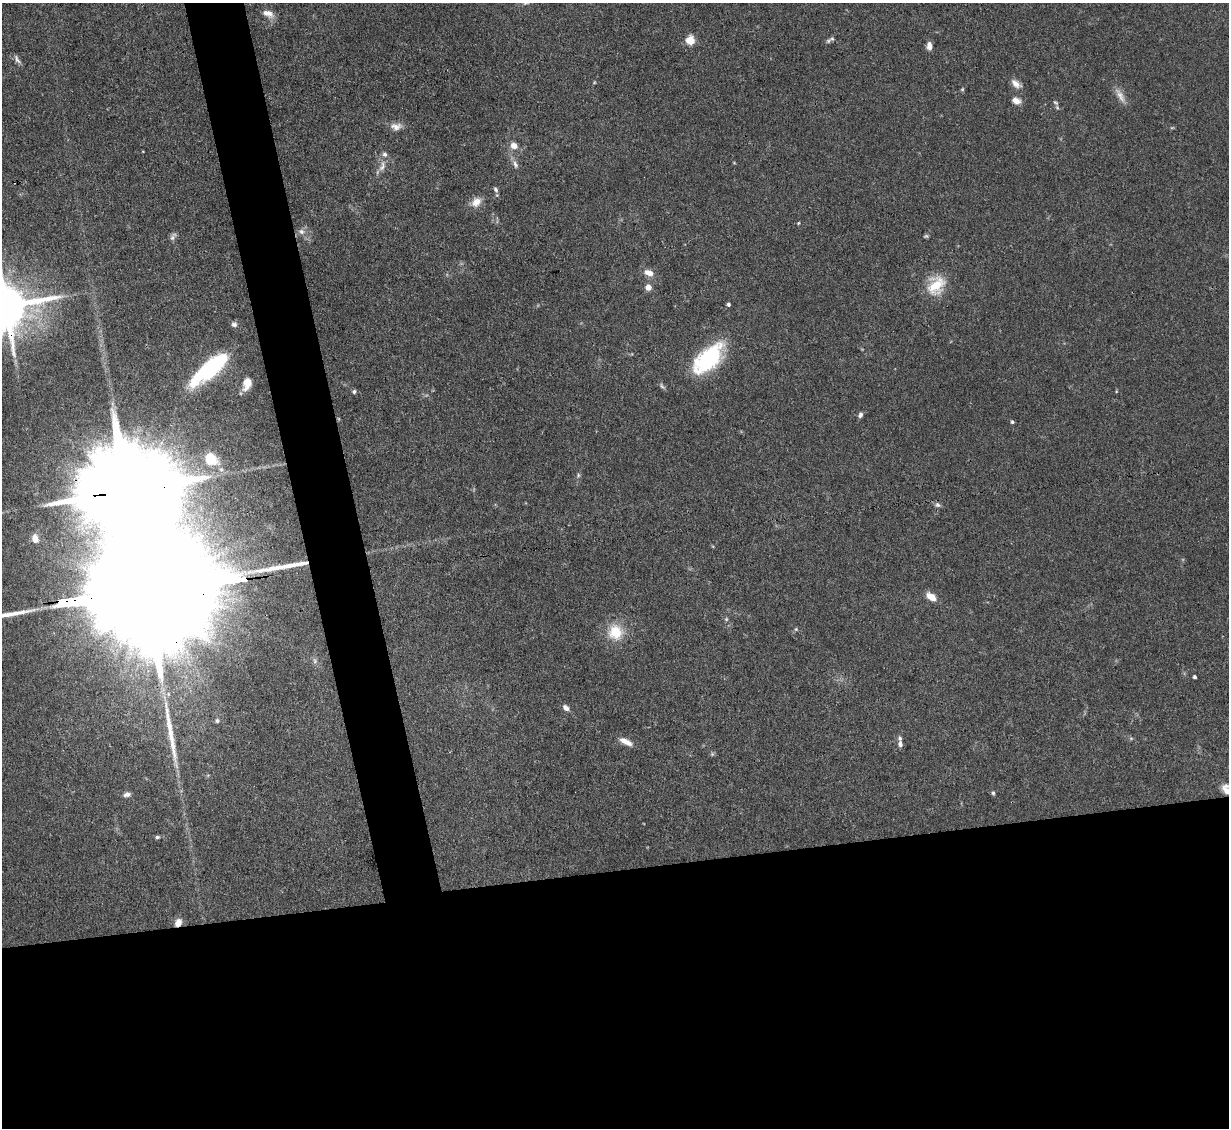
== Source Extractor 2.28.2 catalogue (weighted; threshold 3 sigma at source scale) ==
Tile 15 of 4 x 4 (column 3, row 4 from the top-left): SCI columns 2455-3681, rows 250-1375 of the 4908 x 4884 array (HDU 1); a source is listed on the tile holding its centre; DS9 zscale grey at full resolution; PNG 1231 x 1130 px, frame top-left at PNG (2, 3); no overlay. Shown black and unused: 27% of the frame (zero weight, under 3 of 4 exposures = <1% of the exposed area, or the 3 px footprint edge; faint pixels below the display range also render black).
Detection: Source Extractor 2.28.2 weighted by HDU 2 'WHT'; one run over the whole footprint, this tile lists its part. Background 0.11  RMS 0.004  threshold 0.0182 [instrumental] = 3 sigma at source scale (4.5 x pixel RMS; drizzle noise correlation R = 1.50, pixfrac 1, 0.05/0.05 arcsec/px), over >= 5 px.
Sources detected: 63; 1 too faint to see at this stretch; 4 inside a brighter object's white glare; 2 long thin detections or spike segments (spike, bleed or trail) — not listed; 2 inside a brighter listed object's ellipse — not listed separately; the other 54 listed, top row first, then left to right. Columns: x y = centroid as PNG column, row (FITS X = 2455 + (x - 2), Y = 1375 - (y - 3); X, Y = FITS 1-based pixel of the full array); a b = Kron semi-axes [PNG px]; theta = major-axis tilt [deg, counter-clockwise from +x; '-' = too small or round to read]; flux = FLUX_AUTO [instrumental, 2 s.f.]
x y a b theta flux
525 3 7 4 15 0.8
268 13 15 7 -22 3.2
690 40 5 5 - 18
828 41 8 6 44 0.98
929 46 9 6 90 2.3
17 59 14 5 -58 1.4
1016 84 14 8 -37 2.9
962 89 5 4 - 0.51
1120 96 23 8 -62 3.4
1016 101 12 8 -21 2.5
1055 103 9 5 -40 0.9
396 127 15 9 0 2.8
514 146 9 8 - 2.9
515 164 10 5 -73 1.5
382 166 16 7 70 2.9
495 189 7 5 -58 0.88
476 202 15 11 40 3.7
798 223 4 3 - 0.52
301 232 9 7 -44 1.8
926 236 6 5 - 0.59
173 237 12 6 56 1.4
648 273 12 8 -22 3.3
936 285 24 18 58 12
648 287 5 5 - 4.3
728 304 4 4 - 0.88
6 306 15 12 10 2100
234 324 8 7 - 1.3
708 359 36 18 45 40
210 368 39 12 40 49
247 383 15 9 72 4.8
662 386 10 5 -46 0.95
354 392 5 4 - 0.76
860 415 6 5 - 1.2
1012 422 4 4 - 0.76
211 459 15 12 -43 12
938 505 8 7 - 1.2
35 538 9 7 -75 3
151 590 109 21 7 43000
931 597 12 7 -36 4.2
726 619 5 5 - 0.61
796 629 5 4 - 0.52
615 632 20 19 - 11
315 661 8 5 -74 1.2
1194 677 4 3 - 0.89
566 708 9 6 -38 2
217 721 6 6 - 0.92
626 742 17 6 -27 3.5
900 744 7 5 89 1.4
712 754 5 5 - 0.61
1226 790 13 8 -60 3.6
993 793 5 5 - 0.64
127 794 9 6 9 1.5
157 837 6 4 14 0.72
178 923 9 7 59 3.3
Overlapping masked pixels (flux is a lower limit): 3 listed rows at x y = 6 306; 151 590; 178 923
Isophote crosses this tile's border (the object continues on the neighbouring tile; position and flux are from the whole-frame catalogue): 3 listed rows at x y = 525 3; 6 306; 1226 790